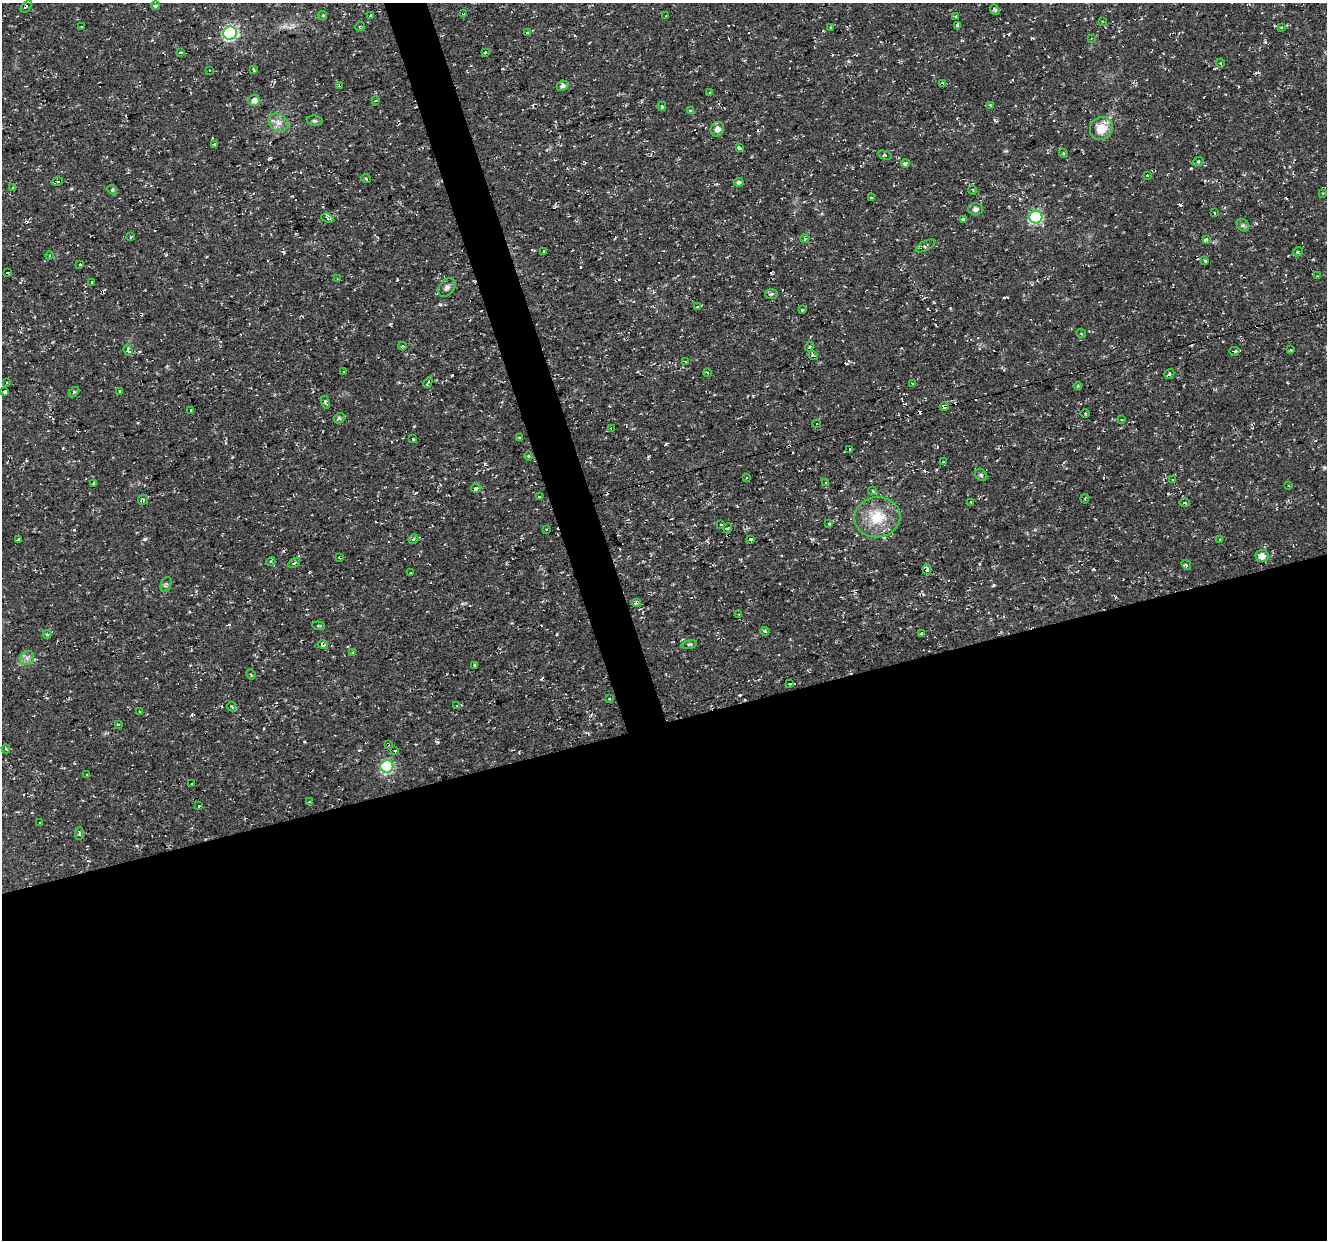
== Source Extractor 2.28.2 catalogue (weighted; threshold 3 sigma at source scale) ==
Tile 15 of 4 x 4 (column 3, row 4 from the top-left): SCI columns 2653-3977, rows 115-1352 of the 5303 x 5123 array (HDU 1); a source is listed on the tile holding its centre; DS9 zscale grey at full resolution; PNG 1329 x 1242 px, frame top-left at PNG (2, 3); each listed source drawn as its Kron ellipse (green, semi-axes under 4 px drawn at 4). Shown black and unused: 44% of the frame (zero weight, under 2 of 3 exposures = <1% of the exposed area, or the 3 px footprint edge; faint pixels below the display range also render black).
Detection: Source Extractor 2.28.2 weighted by HDU 2 'WHT'; one run over the whole footprint, this tile lists its part. Background 0.0106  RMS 0.0031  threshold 0.0139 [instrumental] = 3 sigma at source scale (4.5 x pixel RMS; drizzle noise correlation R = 1.50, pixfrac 1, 0.0396/0.0396 arcsec/px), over >= 5 px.
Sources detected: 202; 40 cosmic-ray / hot-pixel residue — neither listed nor drawn; the other 162 listed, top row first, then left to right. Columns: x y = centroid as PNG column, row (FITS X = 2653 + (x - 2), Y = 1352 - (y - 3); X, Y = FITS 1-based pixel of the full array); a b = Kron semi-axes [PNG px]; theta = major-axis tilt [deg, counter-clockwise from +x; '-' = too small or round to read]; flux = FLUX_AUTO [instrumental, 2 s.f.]
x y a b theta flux
26 6 7 2 54 0.33
155 6 4 3 - 0.78
995 9 6 4 -49 0.45
463 13 4 3 - 3.1
323 15 4 4 - 0.83
370 15 3 3 - 1.6
666 16 3 2 - 0.22
956 17 3 3 - 0.57
1102 21 3 2 - 0.22
957 25 4 3 - 1.6
360 26 5 3 - 0.32
81 27 2 2 - 0.23
831 27 4 3 - 0.28
1281 27 4 3 - 0.44
230 33 7 6 - 51
527 33 3 3 - 0.52
1091 38 3 3 - 0.25
180 52 3 3 - 1.1
485 52 3 3 - 0.97
1221 63 4 3 - 0.34
210 70 3 2 - 0.19
254 70 4 2 - 0.41
943 84 4 3 - 1
340 85 3 3 - 4.6
562 86 6 5 - 0.92
710 92 3 3 - 0.61
254 100 6 5 - 1.5
376 100 4 2 - 0.27
990 105 4 4 - 0.36
662 106 4 3 - 0.35
691 111 3 3 - 0.85
315 121 8 5 -7 0.59
278 123 10 8 -37 2
1101 128 12 11 - 6.1
717 129 7 6 - 1.6
215 144 4 3 - 0.31
739 148 4 3 - 12
1063 153 5 3 - 0.32
885 155 7 3 -15 0.57
1198 162 5 3 - 0.32
905 164 4 3 - 2.1
1147 175 4 2 - 0.25
366 178 5 3 - 0.31
57 182 5 3 - 2
739 182 5 4 - 0.91
13 188 3 3 - 0.53
112 190 5 4 - 1.3
973 190 4 3 - 0.36
1323 193 4 3 - 0.23
871 198 3 3 - 1.2
976 209 7 6 - 1
1214 213 3 2 - 0.43
1036 217 6 6 - 41
328 218 6 4 -26 0.65
963 219 3 3 - 1.4
1243 225 7 5 -41 0.64
131 237 4 3 - 0.31
805 239 4 4 - 0.59
1206 240 4 3 - 1.4
925 246 10 4 28 0.75
544 251 3 2 - 0.44
1298 252 5 4 - 0.48
49 256 4 2 - 0.3
1205 261 3 3 - 0.4
80 264 3 3 - 0.51
7 272 3 2 - 0.28
1317 276 3 2 - 0.25
337 279 3 2 - 0.33
92 283 3 2 - 0.49
447 287 10 7 53 1.3
771 294 6 5 - 0.57
697 307 4 3 - 0.39
802 310 3 3 - 0.54
1081 333 5 3 - 0.3
402 346 4 3 - 0.4
809 347 5 3 - 0.47
1291 350 3 3 - 0.31
128 351 5 3 - 1.9
1234 351 5 3 - 2.9
813 355 5 4 - 0.42
685 362 4 3 - 0.36
343 372 3 3 - 0.32
708 373 4 3 - 0.31
1169 374 5 4 - 0.79
7 382 3 3 - 0.29
428 383 6 3 64 1.4
912 383 3 2 - 0.35
1078 386 4 3 - 0.79
120 391 3 3 - 0.77
5 392 3 3 - 3.3
74 392 6 4 44 0.46
326 402 6 3 -71 0.56
945 406 4 3 - 7.6
191 410 3 3 - 0.63
1085 413 4 3 - 0.27
339 418 6 5 - 0.58
1121 419 3 2 - 0.26
817 423 3 2 - 0.45
612 428 3 3 - 1.9
519 438 4 3 - 0.23
413 439 3 3 - 1.3
850 450 3 3 - 0.63
528 456 4 3 - 0.29
944 462 4 3 - 1.7
981 475 7 5 -46 0.61
746 477 3 2 - 0.42
1173 480 4 2 - 0.27
93 483 3 2 - 0.26
826 483 4 4 - 0.49
1289 486 3 2 - 0.23
476 488 4 3 - 2.3
873 491 4 3 - 1.2
539 497 3 3 - 1.3
1085 499 4 3 - 0.25
143 500 5 5 - 0.51
971 502 3 2 - 0.34
1185 503 5 3 - 0.33
877 517 23 20 6 10
721 524 3 3 - 0.66
829 524 3 3 - 0.79
728 528 5 3 - 0.37
546 529 3 2 - 0.36
413 539 5 4 - 0.48
751 539 3 3 - 1.4
1220 539 3 3 - 0.29
18 540 4 3 - 1.2
1262 556 6 6 - 2.1
340 557 3 3 - 0.7
271 561 5 3 - 0.42
294 563 6 3 36 0.43
1186 565 5 3 - 0.47
927 570 5 4 - 0.95
411 573 3 2 - 0.2
166 584 8 5 68 0.64
637 602 3 3 - 1.1
739 614 2 2 - 0.25
318 626 6 3 -6 0.34
765 631 5 4 - 0.48
922 633 3 3 - 2
47 634 4 4 - 0.42
689 644 8 3 12 0.57
323 645 5 3 - 1.1
352 653 4 3 - 0.3
27 658 8 6 45 1.2
475 665 3 3 - 4.9
251 675 5 3 - 0.43
790 684 3 3 - 0.39
609 699 3 2 - 0.44
232 706 4 3 - 0.59
457 706 3 3 - 0.87
140 712 4 3 - 1.1
118 724 3 2 - 0.66
388 744 3 3 - 0.56
6 749 4 3 - 0.45
395 751 4 3 - 0.75
387 766 6 6 - 32
87 775 3 2 - 0.25
192 783 3 2 - 0.26
309 802 4 3 - 0.37
199 806 3 2 - 0.69
40 823 2 2 - 0.23
79 834 6 4 85 0.54
Overlapping masked pixels (flux is a lower limit): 9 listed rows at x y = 463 13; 943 84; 340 85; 1234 351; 945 406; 612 428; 340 557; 637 602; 388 744
Unlisted compact peaks at least as high as the median listed source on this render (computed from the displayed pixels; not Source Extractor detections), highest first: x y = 1265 42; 440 304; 994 585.